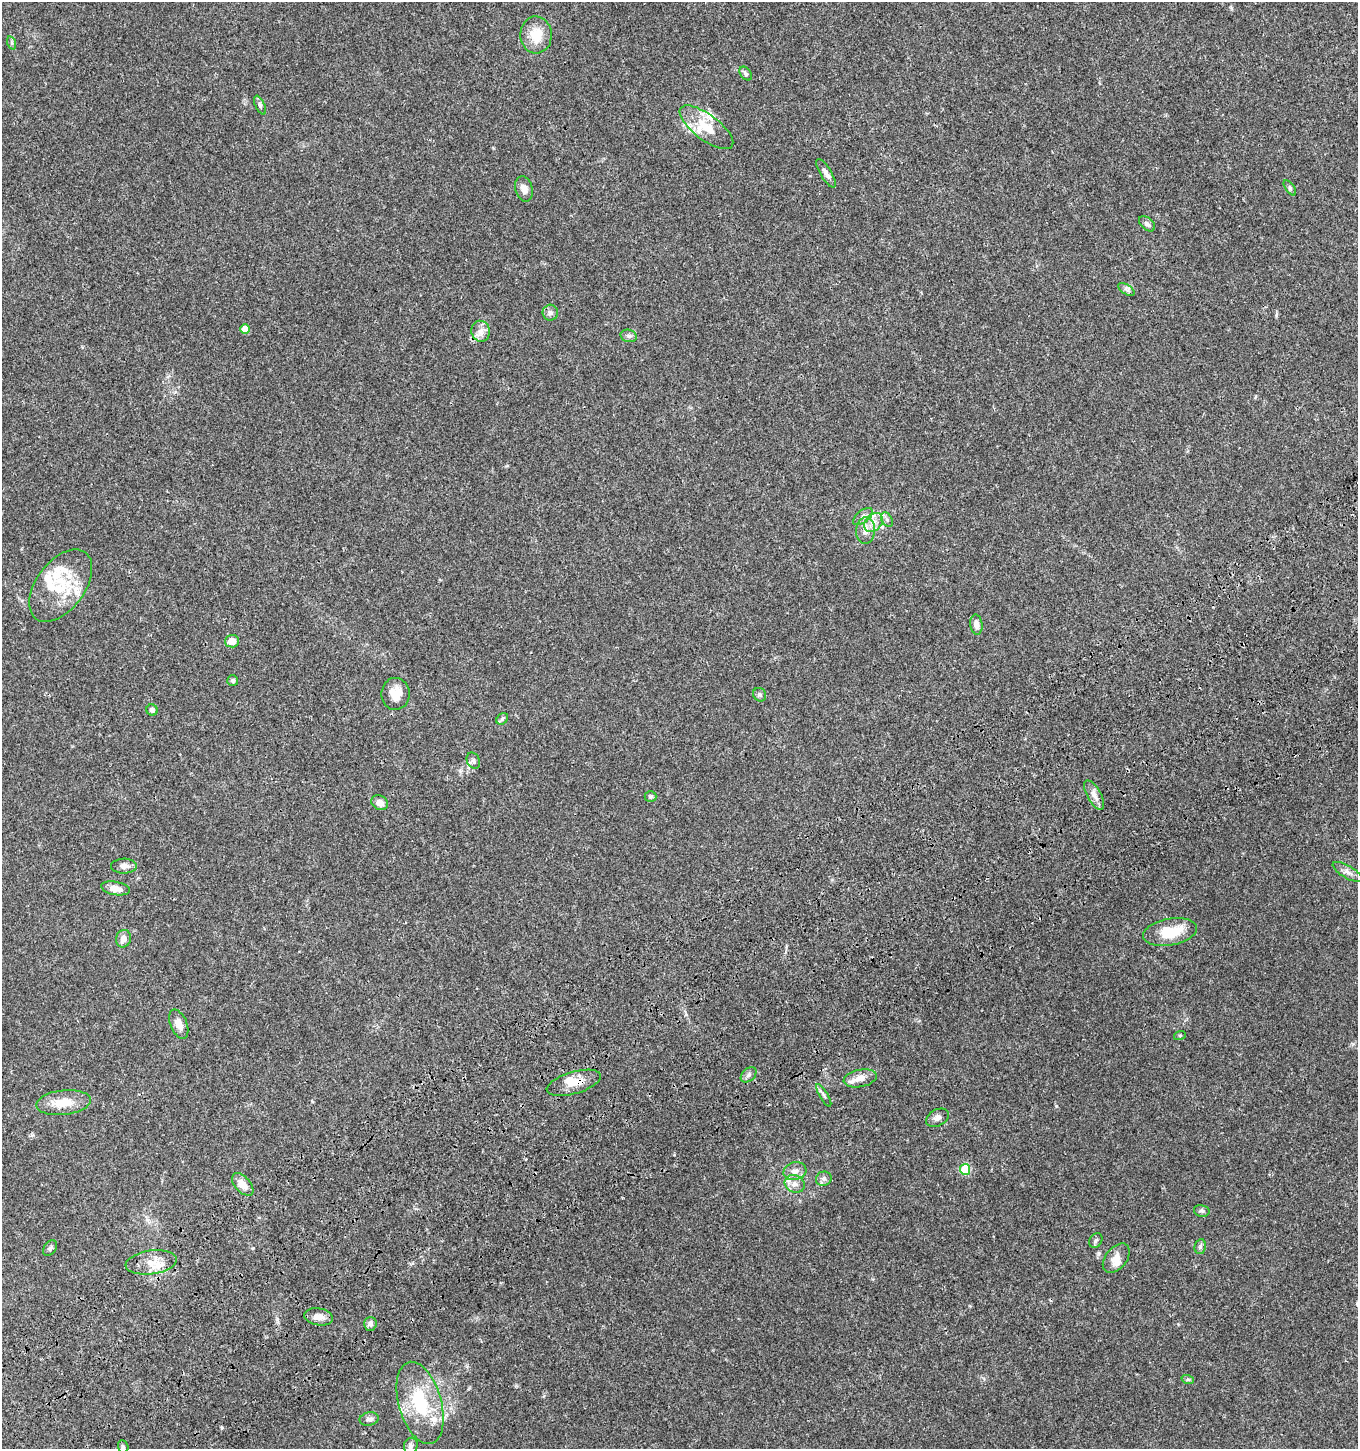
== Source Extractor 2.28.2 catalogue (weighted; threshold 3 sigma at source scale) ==
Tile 7 of 4 x 4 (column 3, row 2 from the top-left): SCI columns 2888-4243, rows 3004-4450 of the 5835 x 6003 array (HDU 1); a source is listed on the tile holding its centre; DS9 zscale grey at full resolution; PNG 1360 x 1451 px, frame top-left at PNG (2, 2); each listed source drawn as its Kron ellipse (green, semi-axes under 4 px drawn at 4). Shown black and unused: <1% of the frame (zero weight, under 3 of 4 exposures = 6% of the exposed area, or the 3 px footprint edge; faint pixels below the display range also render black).
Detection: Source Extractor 2.28.2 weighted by HDU 2 'WHT'; one run over the whole footprint, this tile lists its part. Background 0.0349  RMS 0.0033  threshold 0.0149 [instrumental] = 3 sigma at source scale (4.5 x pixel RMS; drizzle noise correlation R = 1.50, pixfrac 1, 0.0396/0.0396 arcsec/px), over >= 5 px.
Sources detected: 73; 12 inside a brighter listed object's ellipse — not listed separately; the other 61 listed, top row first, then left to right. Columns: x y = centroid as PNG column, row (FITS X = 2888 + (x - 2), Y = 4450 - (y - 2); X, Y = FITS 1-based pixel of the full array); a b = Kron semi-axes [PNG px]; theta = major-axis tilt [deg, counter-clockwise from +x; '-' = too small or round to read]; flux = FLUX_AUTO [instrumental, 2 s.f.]
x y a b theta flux
536 35 18 15 -87 6.7
12 43 7 4 -71 0.54
746 74 8 5 -50 0.74
260 105 10 4 -64 0.71
706 127 32 12 -37 7.8
826 173 16 5 -60 1.5
1290 188 9 4 -55 0.66
524 189 13 8 -76 2
1147 224 9 6 -41 1
1126 289 9 5 -33 0.94
550 313 8 8 - 1
245 329 5 4 - 3.8
481 331 10 9 - 2.1
629 336 8 6 -14 1
863 517 11 6 38 1.4
887 519 8 5 -62 0.84
874 522 10 8 43 2.5
866 531 13 9 86 2.7
61 586 41 24 53 15
976 625 10 6 -82 1.6
232 641 7 6 - 2.9
233 681 5 5 - 0.71
395 694 16 14 -89 4.7
760 695 7 6 - 0.73
152 710 6 5 - 0.98
502 719 6 5 - 0.61
473 761 8 6 -64 0.85
1094 795 16 7 -61 2.2
651 797 6 5 - 0.56
380 803 9 7 -30 2.2
124 866 13 7 0 1.6
1347 872 16 6 -30 1.8
115 888 14 6 -10 3.1
1170 932 27 13 10 10
123 939 9 7 72 2.1
179 1024 15 8 -68 3.1
1180 1035 6 4 19 0.39
749 1075 9 6 42 0.92
860 1078 17 8 11 3
574 1083 28 11 16 5.2
824 1095 13 3 -59 0.76
63 1103 27 12 7 6.1
937 1118 12 8 27 1.4
965 1169 5 5 - 15
795 1171 11 9 15 2.1
824 1179 8 7 - 1.1
243 1184 13 7 -48 3.3
795 1184 10 8 -27 1.9
1202 1211 8 5 -13 0.73
1096 1240 8 6 58 0.77
1200 1247 7 5 79 0.73
50 1248 8 6 53 0.81
1116 1258 17 10 50 3
151 1262 26 12 7 5.5
318 1317 14 8 -9 2.6
370 1324 7 6 - 1.3
1188 1380 6 4 -18 0.49
420 1403 42 21 -74 18
369 1419 10 6 12 1.2
411 1446 8 6 72 0.93
123 1447 7 5 -69 0.61
Overlapping masked pixels (flux is a lower limit): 1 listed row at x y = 574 1083
Unlisted compact peaks at least as high as the median listed source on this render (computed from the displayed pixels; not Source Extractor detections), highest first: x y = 1056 1106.